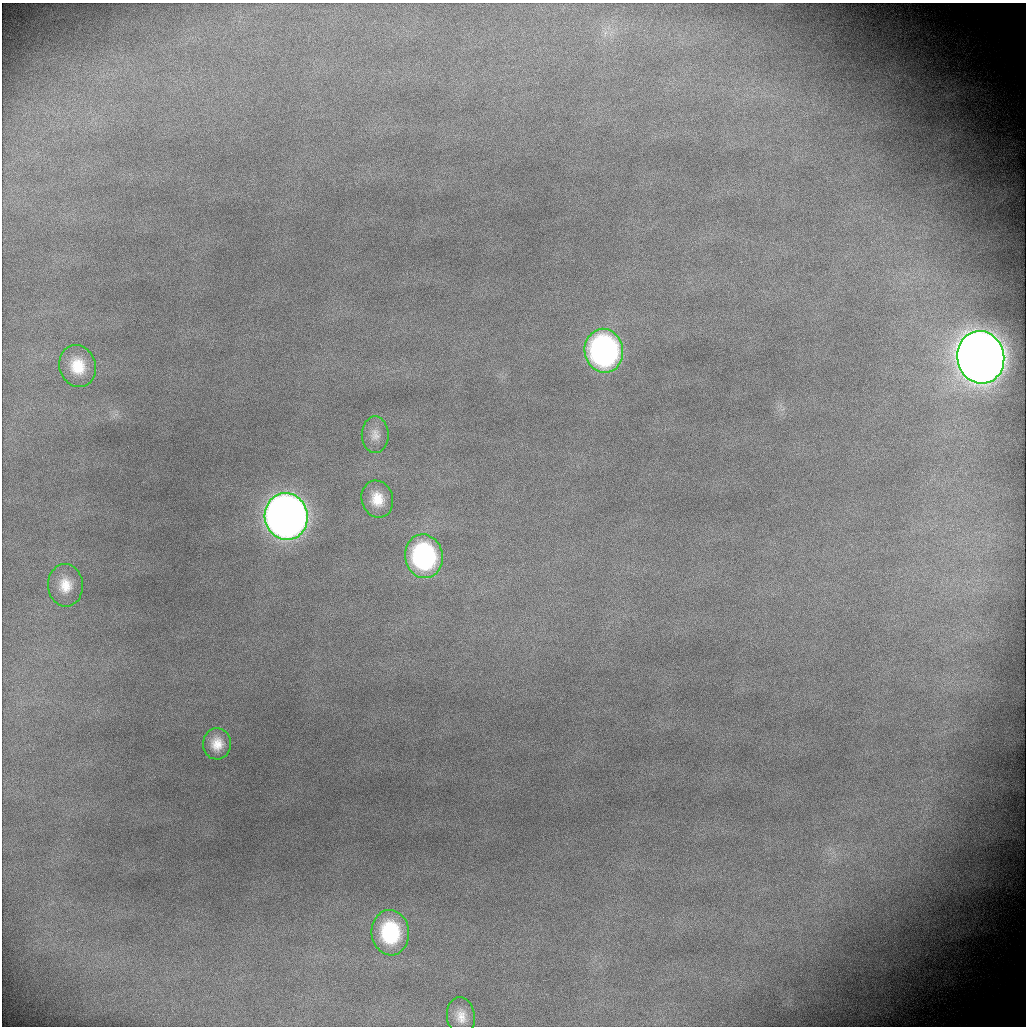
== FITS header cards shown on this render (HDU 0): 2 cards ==
NAXIS1  =                 1024 / length of data axis
NAXIS2  =                 1024 / length of data axis

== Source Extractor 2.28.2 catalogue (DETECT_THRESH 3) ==
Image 1024 x 1024 px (HDU 0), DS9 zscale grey, 1 PNG px = 1 image px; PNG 1028 x 1028 px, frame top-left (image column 1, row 1024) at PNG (2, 3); each listed source drawn as its Kron ellipse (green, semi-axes under 4 px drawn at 4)
Background 1930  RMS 22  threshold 65.5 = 3 sigma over >= 5 px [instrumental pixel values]
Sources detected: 11; all 11 listed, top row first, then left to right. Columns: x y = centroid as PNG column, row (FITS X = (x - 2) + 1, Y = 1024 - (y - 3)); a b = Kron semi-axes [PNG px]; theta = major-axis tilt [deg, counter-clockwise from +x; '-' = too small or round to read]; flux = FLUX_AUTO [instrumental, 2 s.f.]
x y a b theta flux
604 351 22 19 -81 5.5e+05
981 357 26 23 -78 4.4e+06
78 366 21 18 -72 4.8e+04
375 435 18 13 -90 1.6e+04
377 499 19 15 -73 3.5e+04
286 516 23 21 -81 2.2e+06
424 556 22 19 -80 3.1e+05
65 585 21 17 -86 3.4e+04
217 744 15 14 - 2.6e+04
390 933 23 18 -84 1.3e+05
461 1016 19 14 -81 2.2e+04